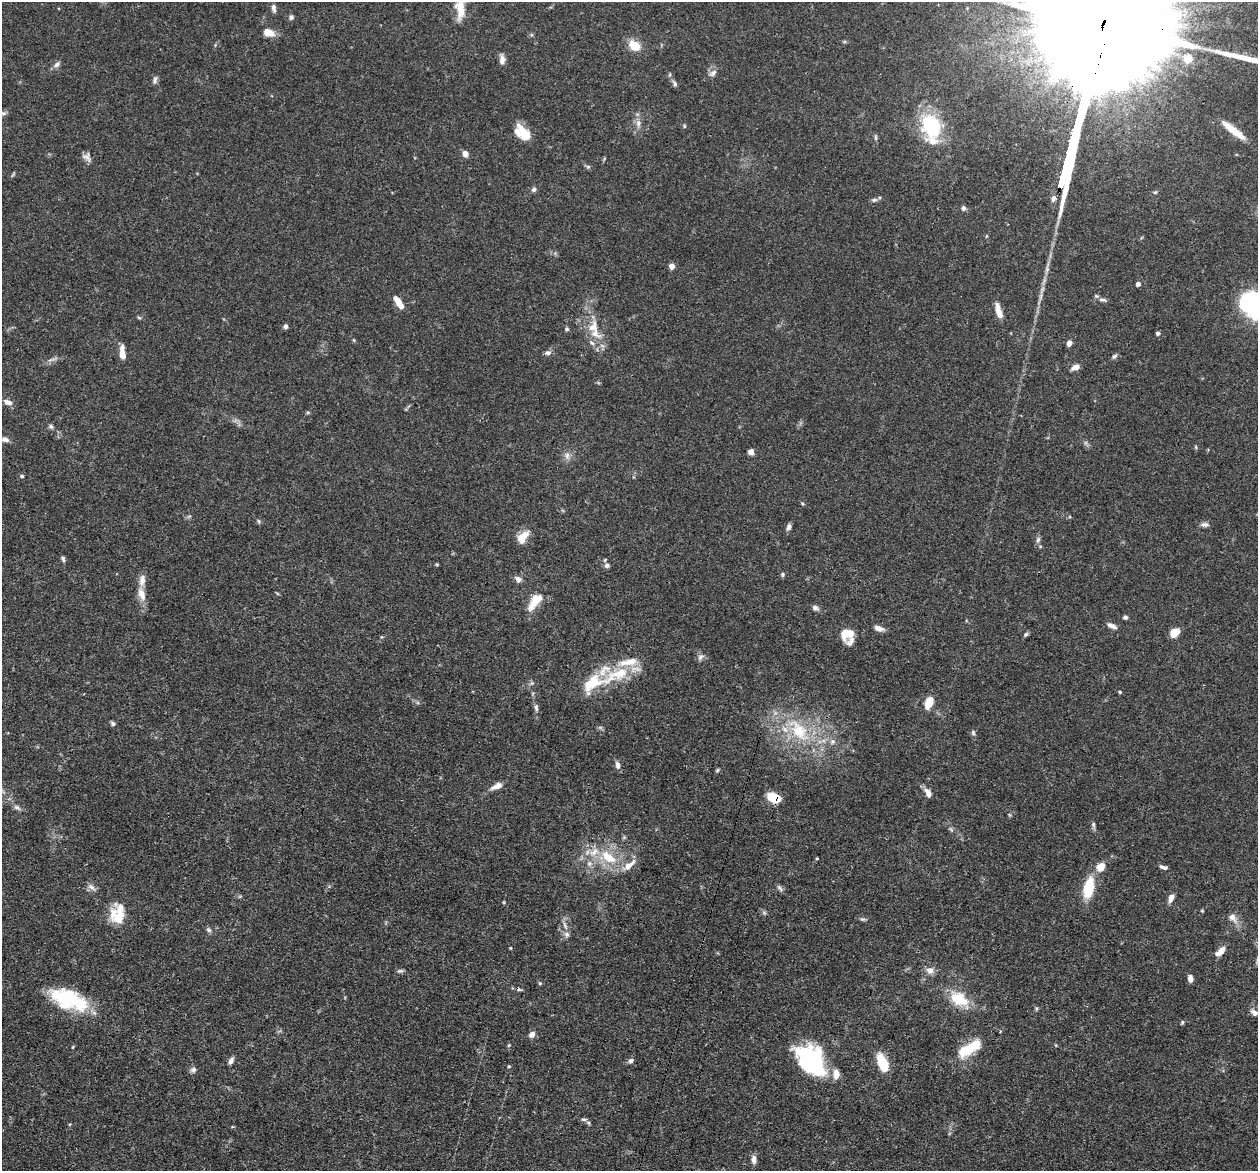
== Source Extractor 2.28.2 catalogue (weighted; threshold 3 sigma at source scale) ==
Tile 7 of 4 x 4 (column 3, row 2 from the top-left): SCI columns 2548-3803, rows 2623-3791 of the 5095 x 5122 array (HDU 1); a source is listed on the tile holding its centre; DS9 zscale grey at full resolution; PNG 1260 x 1173 px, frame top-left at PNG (2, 2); no overlay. Shown black and unused: <1% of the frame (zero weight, under 3 of 4 exposures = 5% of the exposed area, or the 3 px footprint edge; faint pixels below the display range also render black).
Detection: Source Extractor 2.28.2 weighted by HDU 2 'WHT'; one run over the whole footprint, this tile lists its part. Background 0.0639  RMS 0.0032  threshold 0.0146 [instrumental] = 3 sigma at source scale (4.5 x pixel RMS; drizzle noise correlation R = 1.50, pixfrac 1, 0.05/0.05 arcsec/px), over >= 5 px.
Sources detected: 148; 1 too faint to see at this stretch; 3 inside a brighter object's white glare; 1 cosmic-ray / hot-pixel residue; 2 long thin detections or spike segments (spike, bleed or trail) — not listed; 16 inside a brighter listed object's ellipse — not listed separately; the other 125 listed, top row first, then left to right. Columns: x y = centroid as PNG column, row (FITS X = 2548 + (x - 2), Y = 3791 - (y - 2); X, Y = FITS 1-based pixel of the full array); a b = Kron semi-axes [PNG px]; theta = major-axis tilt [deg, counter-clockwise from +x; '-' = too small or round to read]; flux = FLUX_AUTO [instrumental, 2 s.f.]
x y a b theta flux
274 8 10 5 -81 1.3
460 9 22 10 -87 6.4
291 17 7 6 - 0.77
268 33 14 9 -20 3.5
634 45 11 8 -38 7.1
502 59 12 6 -88 1.9
1188 59 7 6 - 4
57 64 10 6 45 1.2
713 73 12 7 37 1.5
155 80 11 5 78 0.98
675 84 9 5 -63 0.96
3 113 7 6 - 0.74
638 123 11 7 90 1.9
684 126 5 3 - 0.35
931 126 28 21 -75 24
1234 131 34 8 -38 6.4
524 133 20 10 -55 6
876 137 8 4 -89 0.6
465 154 7 5 -73 2
87 157 13 8 -51 1.6
588 167 6 5 - 0.58
534 189 7 5 33 0.93
1155 192 6 4 14 0.5
1053 199 9 6 80 1.2
874 200 8 5 10 0.8
963 208 6 5 - 0.87
672 266 4 4 - 2.9
1138 284 4 4 - 1.4
1102 300 11 6 -12 1.2
399 303 17 6 -56 3.5
1255 305 21 15 -23 110
999 311 18 6 -73 3.6
139 318 6 3 -20 0.4
286 327 5 5 - 0.85
593 327 21 14 83 6.3
567 329 6 5 - 0.57
1158 333 5 5 - 0.66
354 340 5 3 - 0.32
1069 343 6 5 - 1.6
122 353 14 5 -85 3.8
548 353 8 6 11 1.1
1114 356 8 5 43 0.7
1075 367 10 5 21 2.2
8 402 11 7 -19 2
51 426 6 6 - 0.75
5 439 13 7 -11 1.6
751 452 6 5 - 1.7
567 456 12 7 -82 1.7
22 476 6 4 13 0.54
802 503 6 4 -31 0.41
259 521 6 4 -70 0.45
1205 525 11 6 -2 1.1
789 527 9 5 72 1.1
523 537 17 9 54 4.5
1038 539 8 6 73 0.94
63 559 8 5 -69 0.74
437 564 5 3 - 0.33
607 565 7 6 - 1.1
783 574 6 5 - 0.55
518 579 8 7 - 1.5
142 594 19 9 -72 3.6
535 601 23 10 57 6.5
815 608 9 6 -28 1
1125 617 5 5 - 0.72
1110 625 10 7 -25 1.2
879 628 9 6 -17 2.2
1174 633 9 7 36 4.3
844 634 13 7 86 3.6
1026 634 7 5 45 0.59
851 641 14 9 57 1.8
700 657 10 7 55 1.2
618 674 51 17 26 16
1120 692 4 3 - 0.39
929 702 12 7 71 5.8
536 707 10 5 -89 0.99
113 723 6 5 - 0.78
799 731 42 21 -52 21
973 733 8 6 -88 0.72
833 741 7 7 - 1.2
618 765 10 6 -78 1.5
717 770 6 4 67 0.46
497 786 15 6 23 2.6
928 793 13 7 -60 2
774 797 13 8 -23 8.3
17 807 10 6 -28 1.1
1093 825 8 5 -80 0.73
951 829 8 4 -53 0.61
608 857 25 13 -36 11
817 858 4 3 - 0.31
589 864 7 7 - 1.4
1101 867 8 6 54 4.7
1163 867 10 5 -19 1.1
91 887 13 6 -39 1.4
780 888 11 5 -52 0.85
1088 888 19 9 78 14
1171 898 11 6 71 1.8
120 910 25 17 -68 6.3
1202 911 4 4 - 0.31
1232 918 14 9 -50 2.4
863 919 8 5 -7 0.64
565 926 13 4 -66 1.3
209 930 7 6 - 0.82
511 948 4 3 - 0.24
1221 951 11 7 60 2.4
930 970 10 9 - 2.1
400 971 9 5 12 0.65
1190 978 7 5 -76 1.7
540 983 5 4 - 0.49
65 998 35 23 -21 22
959 999 19 12 -31 12
1254 1012 12 7 -36 1.6
1182 1022 5 4 - 0.5
532 1034 7 6 - 1.8
509 1045 5 4 - 0.34
969 1048 34 13 33 10
809 1060 34 26 -49 34
231 1061 9 5 63 1.2
631 1061 7 5 30 0.99
882 1063 16 8 -68 12
509 1066 4 4 - 0.38
193 1070 8 6 65 1
584 1119 9 4 4 0.64
588 1123 6 5 - 0.53
70 1124 5 3 - 0.29
754 1159 10 6 -87 1.7
Overlapping masked pixels (flux is a lower limit): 2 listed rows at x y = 774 797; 608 857
Isophote crosses this tile's border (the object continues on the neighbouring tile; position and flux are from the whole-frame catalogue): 3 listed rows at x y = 460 9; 1255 305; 5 439